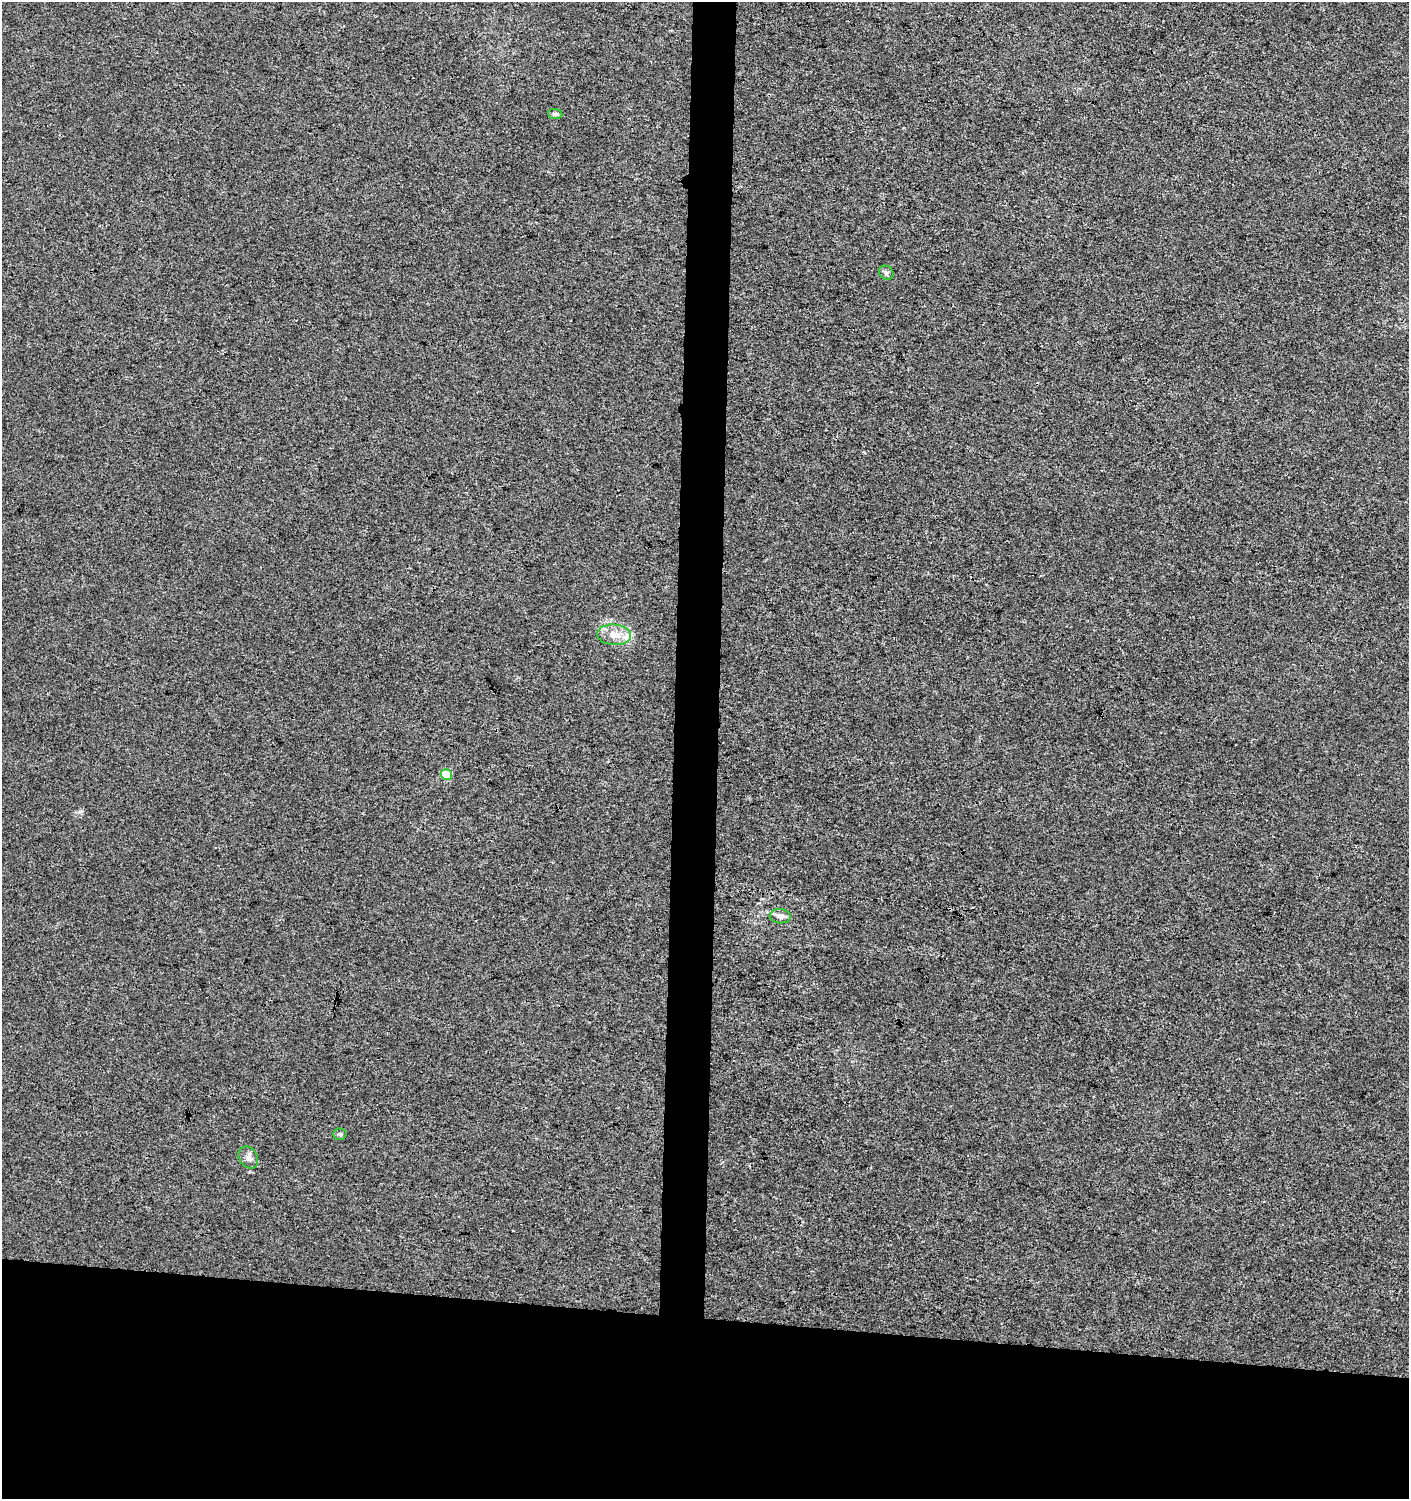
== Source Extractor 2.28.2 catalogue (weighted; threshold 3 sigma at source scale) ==
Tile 8 of 3 x 3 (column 2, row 3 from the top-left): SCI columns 1636-3042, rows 10-1506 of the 4737 x 4499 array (HDU 1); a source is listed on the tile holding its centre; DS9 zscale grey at full resolution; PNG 1411 x 1501 px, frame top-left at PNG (2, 2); each listed source drawn as its Kron ellipse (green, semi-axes under 4 px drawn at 4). Shown black and unused: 15% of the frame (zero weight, under 3 of 4 exposures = <1% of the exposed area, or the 3 px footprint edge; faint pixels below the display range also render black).
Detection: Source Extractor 2.28.2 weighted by HDU 2 'WHT'; one run over the whole footprint, this tile lists its part. Background 0.00118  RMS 0.0033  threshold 0.0149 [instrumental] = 3 sigma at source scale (4.5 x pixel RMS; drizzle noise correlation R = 1.50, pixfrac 1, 0.0396/0.0396 arcsec/px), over >= 5 px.
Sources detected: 8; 1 inside a brighter listed object's ellipse — not listed separately; the other 7 listed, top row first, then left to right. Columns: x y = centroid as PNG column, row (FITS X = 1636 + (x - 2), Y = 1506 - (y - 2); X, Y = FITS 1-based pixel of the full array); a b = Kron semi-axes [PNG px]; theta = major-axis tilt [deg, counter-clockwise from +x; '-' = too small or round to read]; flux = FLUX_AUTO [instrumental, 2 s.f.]
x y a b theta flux
555 114 7 5 -6 0.9
886 273 8 6 -39 0.84
614 635 17 10 -4 4.1
446 774 6 5 - 12
780 916 10 7 -4 1.5
340 1134 6 5 - 0.6
248 1157 11 9 -57 1.6